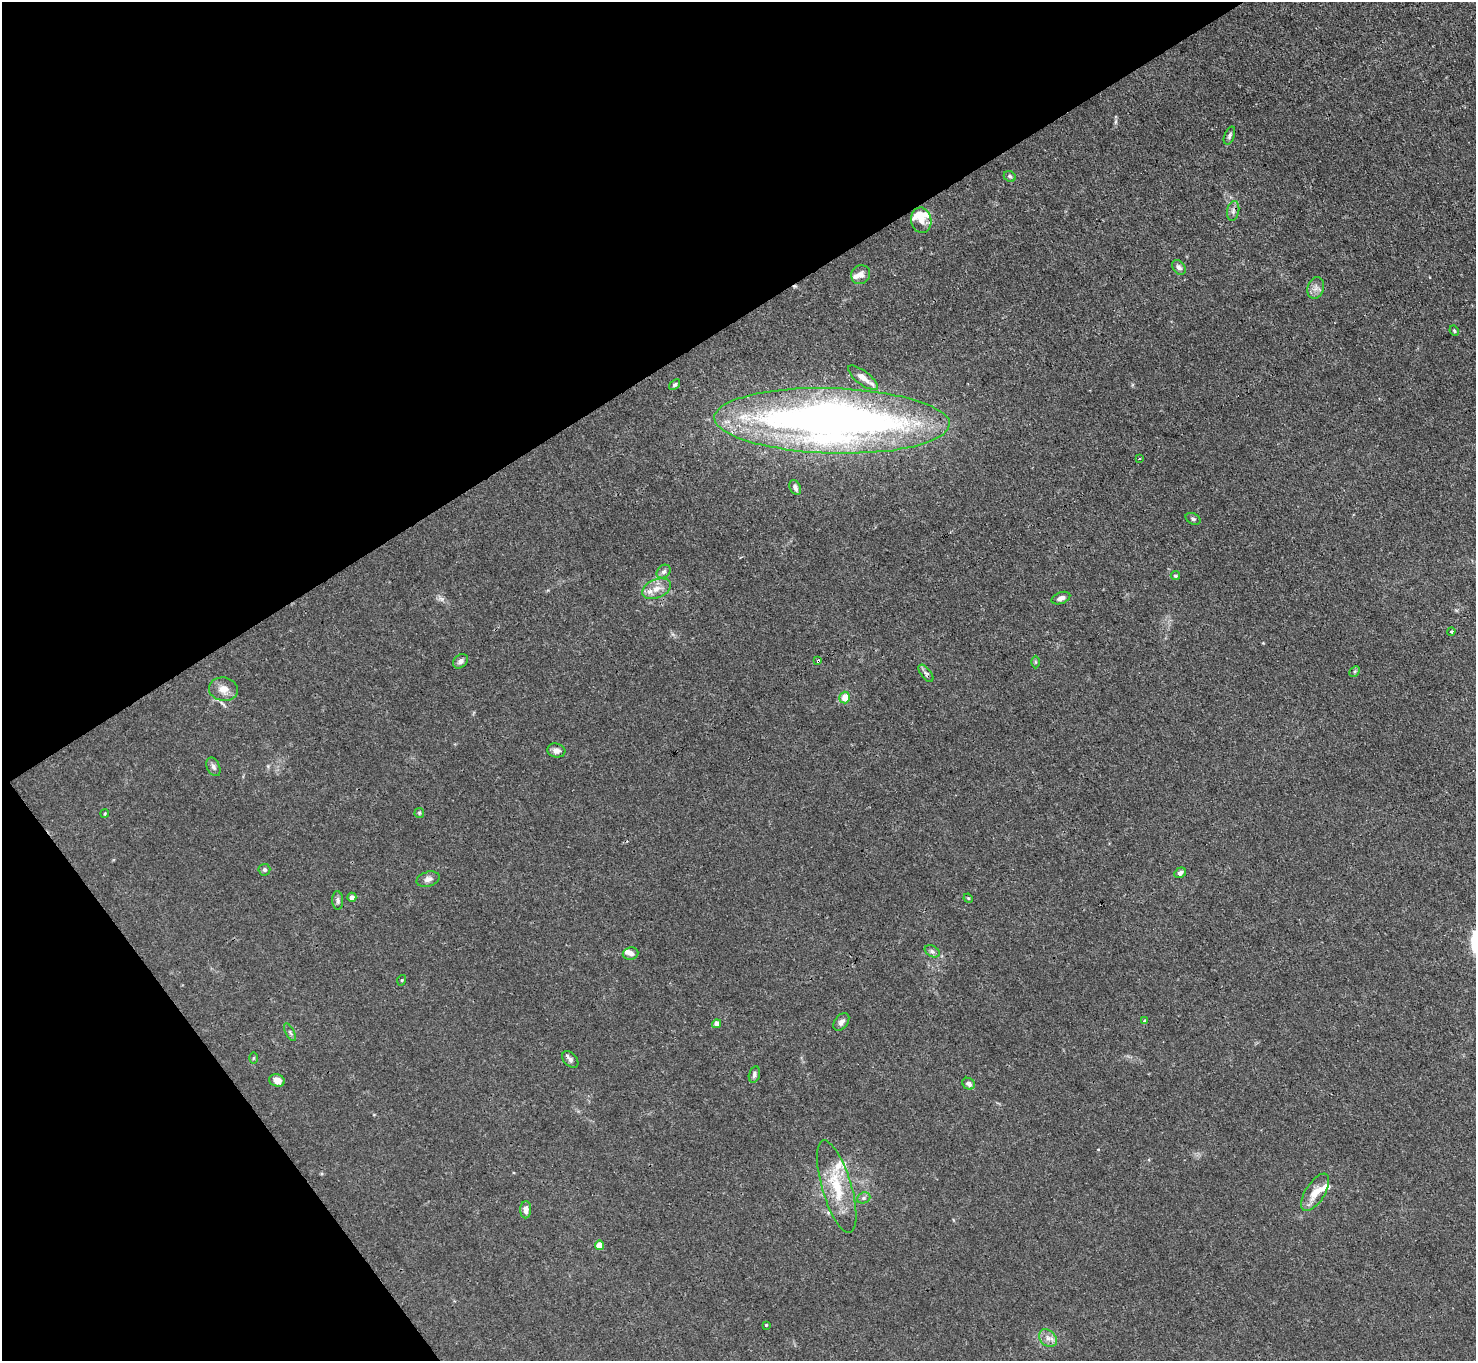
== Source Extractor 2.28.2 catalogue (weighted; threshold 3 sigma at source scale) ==
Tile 5 of 4 x 4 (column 1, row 2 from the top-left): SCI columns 1-1474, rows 2875-4233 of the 5894 x 5887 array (HDU 1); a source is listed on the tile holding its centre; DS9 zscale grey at full resolution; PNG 1478 x 1363 px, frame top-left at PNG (2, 2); each listed source drawn as its Kron ellipse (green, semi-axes under 4 px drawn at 4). Shown black and unused: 31% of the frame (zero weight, under 3 of 4 exposures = <1% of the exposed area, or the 3 px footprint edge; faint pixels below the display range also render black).
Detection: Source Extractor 2.28.2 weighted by HDU 2 'WHT'; one run over the whole footprint, this tile lists its part. Background 0.0269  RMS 0.0028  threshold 0.0124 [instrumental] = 3 sigma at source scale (4.5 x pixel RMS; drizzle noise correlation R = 1.50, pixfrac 1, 0.05/0.05 arcsec/px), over >= 5 px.
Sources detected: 62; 1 cosmic-ray / hot-pixel residue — neither listed nor drawn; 6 inside a brighter listed object's ellipse — not listed separately; the other 55 listed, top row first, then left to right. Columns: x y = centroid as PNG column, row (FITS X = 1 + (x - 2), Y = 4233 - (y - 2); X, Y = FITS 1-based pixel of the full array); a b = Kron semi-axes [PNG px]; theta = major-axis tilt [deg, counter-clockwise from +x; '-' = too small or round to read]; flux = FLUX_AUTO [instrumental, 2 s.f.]
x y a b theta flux
1229 136 9 5 69 0.72
1010 176 6 5 - 0.57
1233 211 10 6 80 1
921 220 13 10 -81 2.8
1179 267 8 6 -53 0.96
861 275 10 9 - 1.5
1316 288 11 8 75 1.5
1454 331 5 3 - 0.36
863 378 18 7 -38 2.5
675 385 6 4 39 0.46
832 421 118 32 -2 220
1140 458 3 2 - 0.31
795 487 8 5 -66 0.89
1193 519 8 5 -30 0.6
664 572 8 6 41 0.85
1175 576 5 4 - 0.42
656 589 15 9 22 2.9
1061 598 10 5 20 1.1
1451 632 4 4 - 0.42
460 661 8 6 42 1.1
818 661 3 2 - 0.37
1035 662 6 4 -89 0.35
1355 671 6 4 45 0.43
926 673 10 5 -52 0.78
223 689 14 11 -9 2.7
845 698 6 5 - 3.3
556 750 9 7 -15 1.3
213 767 10 6 -65 0.9
105 813 4 3 - 0.25
419 813 5 4 - 0.36
264 870 6 5 - 0.59
1180 873 6 5 - 0.95
428 879 12 7 16 1.3
352 897 5 4 - 1
968 898 5 4 - 0.27
338 900 9 5 -88 0.83
932 951 8 5 -30 0.74
630 953 8 6 9 1.1
402 980 5 3 - 0.24
1145 1021 4 3 - 0.7
841 1022 10 6 52 1.1
717 1024 4 4 - 1.8
290 1032 10 3 -61 0.57
253 1058 6 4 89 0.32
570 1059 10 6 -48 1.1
754 1074 8 5 74 0.75
277 1080 8 6 -19 1.9
969 1084 7 5 -35 1.1
837 1187 48 14 -73 11
1315 1192 21 9 58 3.4
864 1198 7 5 21 0.64
526 1210 8 5 88 1.7
599 1245 4 4 - 4.5
766 1325 3 3 - 0.26
1048 1338 10 7 -45 1.6
Overlapping masked pixels (flux is a lower limit): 2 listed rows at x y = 832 421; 818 661